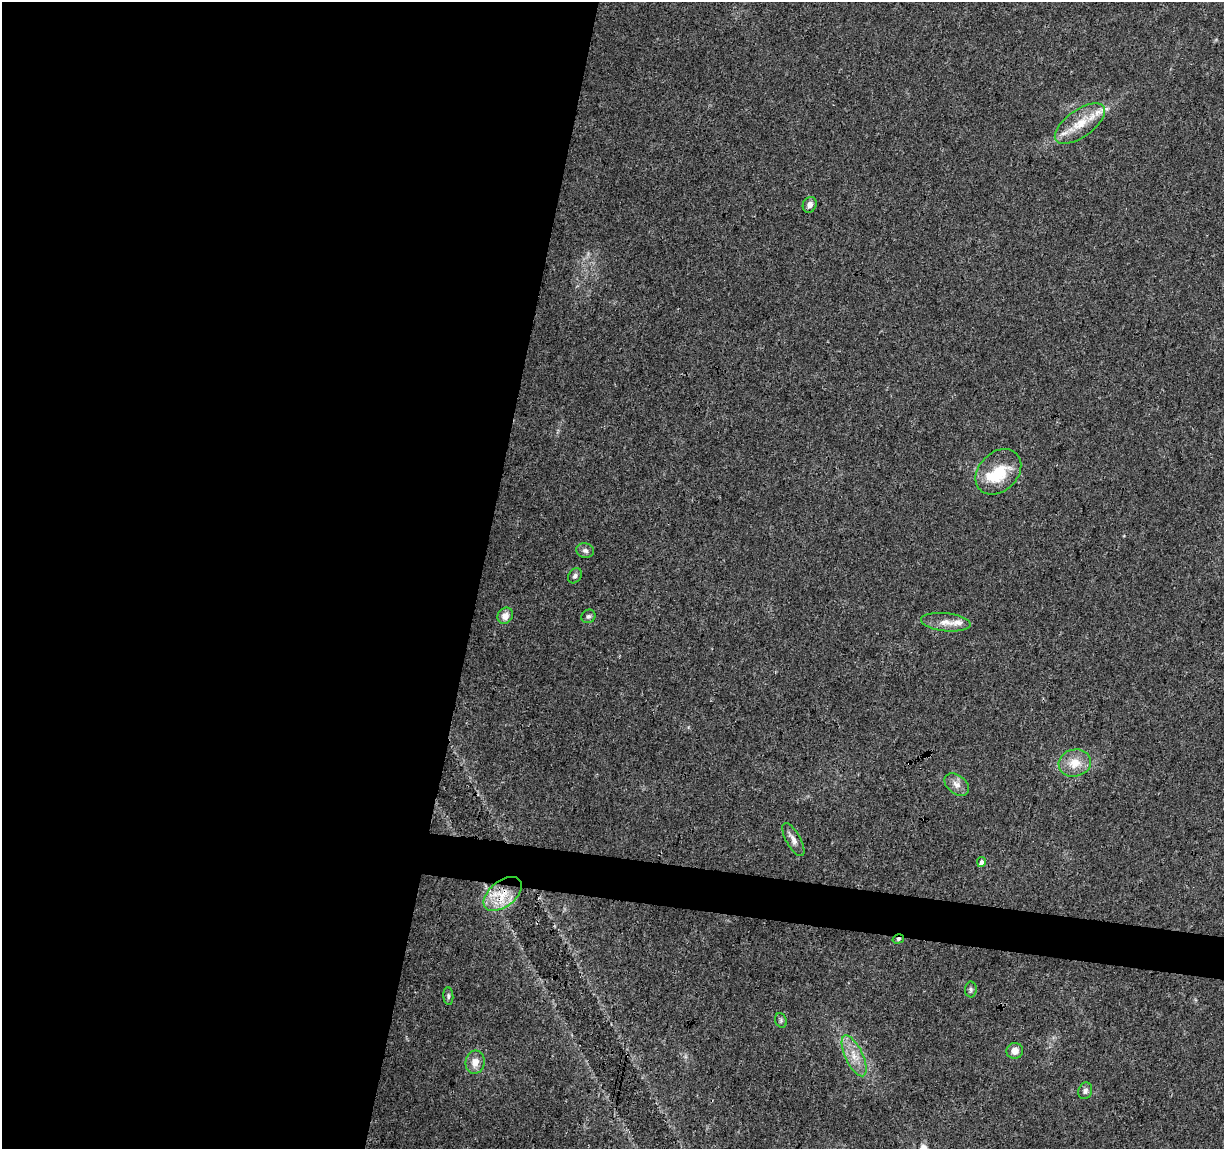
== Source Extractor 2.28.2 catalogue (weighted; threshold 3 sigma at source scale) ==
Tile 5 of 4 x 4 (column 1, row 2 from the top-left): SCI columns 1-1222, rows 2521-3667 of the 4895 x 5100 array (HDU 1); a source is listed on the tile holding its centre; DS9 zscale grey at full resolution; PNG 1226 x 1151 px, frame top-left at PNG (2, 2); each listed source drawn as its Kron ellipse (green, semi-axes under 4 px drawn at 4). Shown black and unused: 42% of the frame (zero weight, under 3 of 4 exposures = <1% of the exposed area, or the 3 px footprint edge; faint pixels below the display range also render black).
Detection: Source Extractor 2.28.2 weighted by HDU 2 'WHT'; one run over the whole footprint, this tile lists its part. Background 0.0215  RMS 0.004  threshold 0.0182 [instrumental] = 3 sigma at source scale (4.5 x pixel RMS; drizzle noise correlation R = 1.50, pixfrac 1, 0.0396/0.0396 arcsec/px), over >= 5 px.
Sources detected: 25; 1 inside a brighter object's white glare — neither listed nor drawn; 3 inside a brighter listed object's ellipse — not listed separately; the other 21 listed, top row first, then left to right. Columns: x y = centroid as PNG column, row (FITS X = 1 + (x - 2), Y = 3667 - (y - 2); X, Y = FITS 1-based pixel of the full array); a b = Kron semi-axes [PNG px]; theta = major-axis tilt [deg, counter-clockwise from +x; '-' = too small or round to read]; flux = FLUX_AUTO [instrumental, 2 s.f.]
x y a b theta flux
1080 124 29 13 36 9.6
810 205 8 6 64 2
998 472 26 19 45 15
585 551 9 7 -15 1.4
575 576 8 6 53 1.2
505 616 8 7 - 2.9
588 616 7 6 - 0.91
946 622 25 9 -6 4.6
1075 763 16 13 13 6.7
957 784 14 9 -38 2.9
793 839 18 7 -61 2.6
981 862 5 4 - 1.6
503 894 22 13 39 10
898 939 6 4 16 0.82
971 989 8 6 -89 0.99
448 996 9 5 -85 0.78
781 1020 7 5 -71 0.79
1015 1051 8 8 - 2.6
854 1056 22 9 -65 6.1
475 1062 12 9 84 4.1
1085 1091 8 7 - 1.3
Overlapping masked pixels (flux is a lower limit): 2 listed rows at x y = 503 894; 898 939